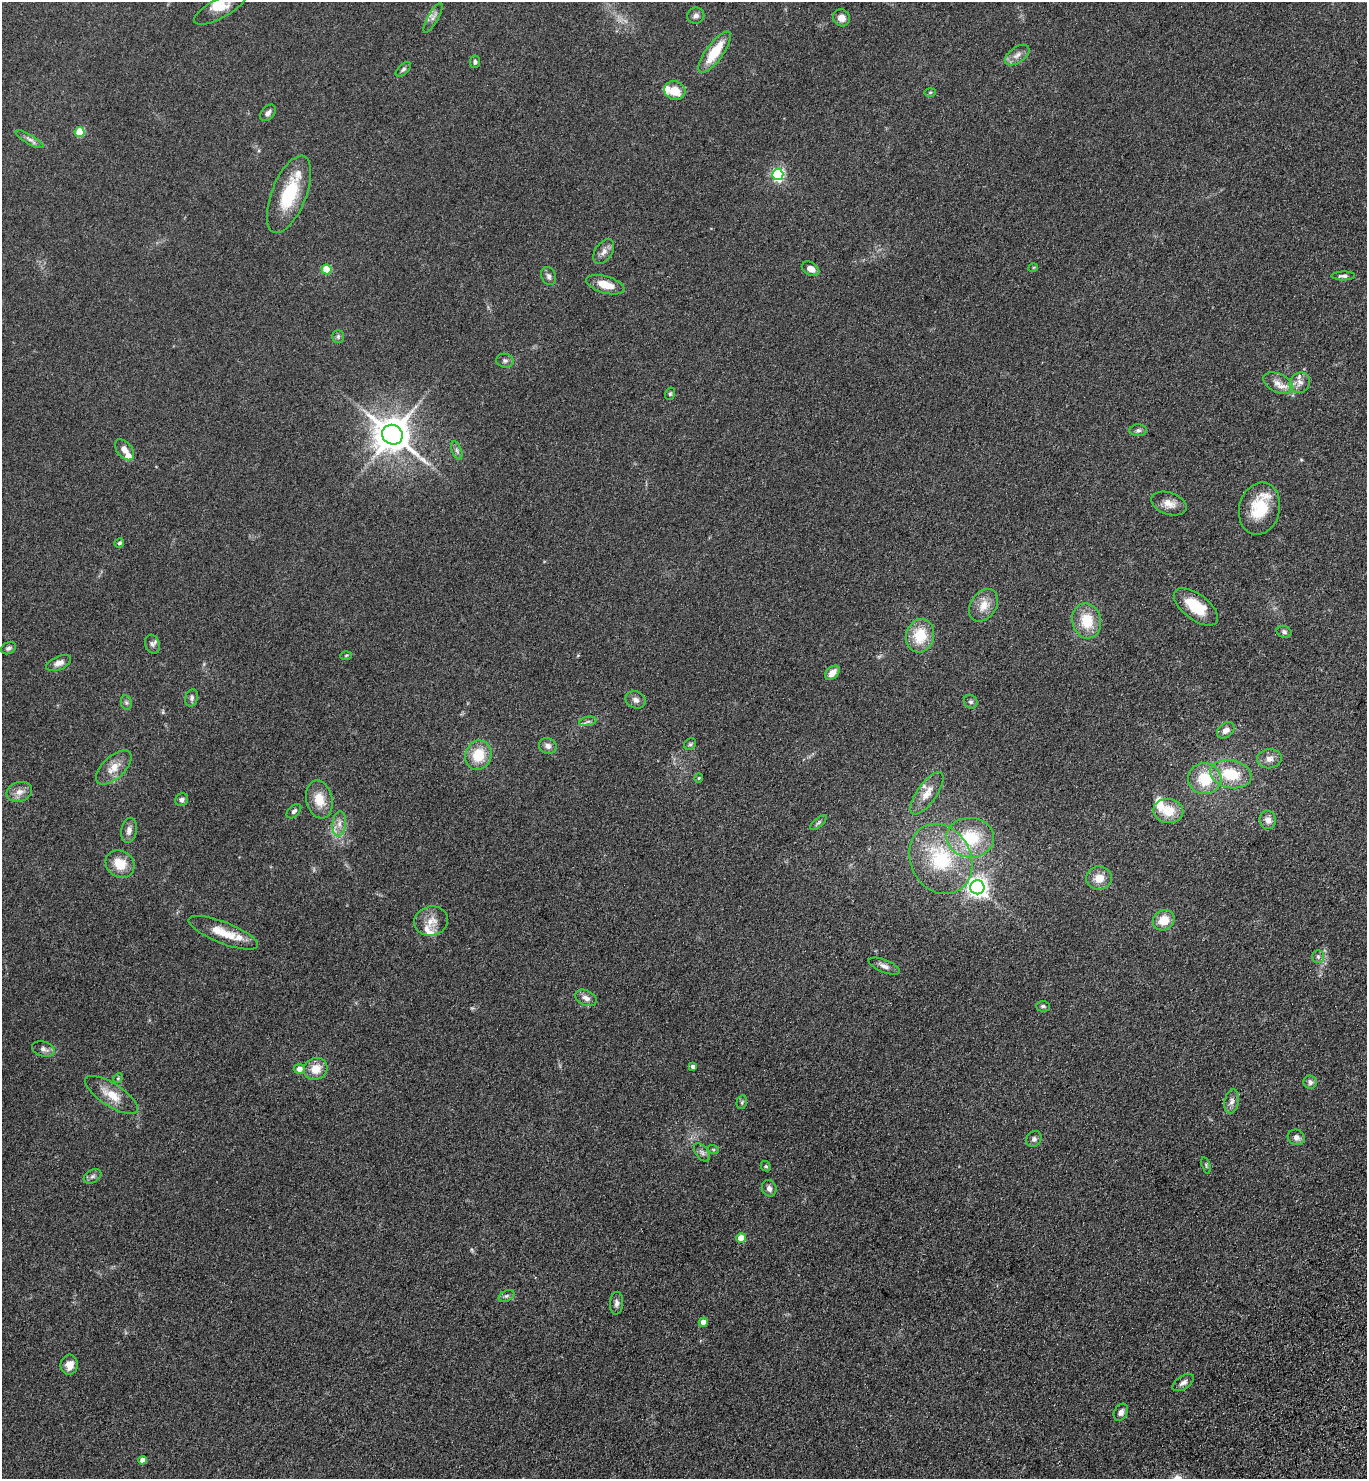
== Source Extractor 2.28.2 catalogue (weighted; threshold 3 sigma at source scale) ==
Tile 6 of 4 x 4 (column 2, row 2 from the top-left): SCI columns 1757-3121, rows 3040-4516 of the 6103 x 6077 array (HDU 1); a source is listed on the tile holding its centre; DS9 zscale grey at full resolution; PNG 1369 x 1481 px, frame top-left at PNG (2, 2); each listed source drawn as its Kron ellipse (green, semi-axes under 4 px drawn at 4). Shown black and unused: <1% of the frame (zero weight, under 3 of 4 exposures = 6% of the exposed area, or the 3 px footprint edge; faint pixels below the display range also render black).
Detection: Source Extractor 2.28.2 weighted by HDU 2 'WHT'; one run over the whole footprint, this tile lists its part. Background 0.0907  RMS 0.0088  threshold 0.0396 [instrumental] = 3 sigma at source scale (4.5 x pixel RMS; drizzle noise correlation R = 1.50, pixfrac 1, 0.05/0.05 arcsec/px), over >= 5 px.
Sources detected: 114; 9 inside a brighter listed object's ellipse — not listed separately; the other 105 listed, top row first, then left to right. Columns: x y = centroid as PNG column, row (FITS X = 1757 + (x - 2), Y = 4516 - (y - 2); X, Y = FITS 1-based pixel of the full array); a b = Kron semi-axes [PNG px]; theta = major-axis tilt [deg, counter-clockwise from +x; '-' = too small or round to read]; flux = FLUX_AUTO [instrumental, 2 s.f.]
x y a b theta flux
220 8 29 10 29 12
696 15 8 8 - 3.2
433 18 17 5 60 4
842 18 9 8 - 5.9
715 52 25 8 54 27
1017 55 14 7 35 5.3
475 62 6 5 - 1.8
403 69 9 5 42 2.1
675 90 11 9 -16 14
930 92 6 4 2 1
268 113 9 6 49 3.3
80 132 5 5 - 32
29 139 16 4 -30 3.7
778 174 6 5 - 130
289 194 41 17 68 42
604 251 13 8 55 5.1
1033 268 5 3 - 0.78
326 269 5 5 - 23
810 269 9 6 -30 5.7
549 276 9 7 -66 2.9
1343 276 12 4 1 2.8
605 285 20 8 -16 14
338 336 6 5 - 1.7
505 361 9 7 -9 2.7
1278 383 16 9 -25 7.7
1300 383 11 9 42 5.5
670 394 6 5 - 1.5
1138 430 8 6 2 2.3
392 435 10 9 - 2100
124 450 12 7 -50 6.2
457 450 10 4 -69 2.3
1169 504 18 11 -18 8.9
1259 509 26 20 76 34
119 543 5 4 - 1.9
984 605 18 12 55 11
1196 607 26 12 -37 29
1087 621 18 14 -77 24
1284 632 7 5 -21 2.1
920 636 17 14 75 25
152 644 10 7 -69 2.9
8 648 8 5 28 2.3
346 655 6 4 3 0.98
59 663 13 6 23 5.2
832 673 8 6 43 7.5
192 698 9 6 74 2.4
636 700 10 8 -23 3.8
126 702 7 5 -77 2
971 702 7 6 - 1.9
588 721 9 4 10 2.2
1226 730 10 7 39 4.9
690 744 6 5 - 1.6
548 746 9 7 -23 3.9
478 755 15 13 73 23
1269 759 12 9 8 5.5
114 768 22 11 43 12
1231 774 21 14 -12 29
699 778 4 4 - 0.95
1205 779 17 15 -5 29
19 792 13 9 17 6.3
927 793 25 9 55 11
319 799 19 13 -77 15
182 800 7 6 - 2.3
294 811 9 5 44 2.2
1168 811 15 12 -9 18
1268 820 9 8 - 5.4
819 822 10 4 40 1.8
339 824 12 6 84 5.9
129 830 12 7 79 4.7
970 838 24 20 -4 40
941 859 36 30 -62 70
120 864 15 13 -36 16
1099 878 12 12 - 11
977 887 7 7 - 490
1164 920 11 9 35 13
431 921 17 14 16 11
223 933 37 10 -21 19
1318 957 6 5 - 2
884 966 16 6 -22 4.3
586 998 11 7 -25 4.6
1043 1006 7 5 0 1.8
43 1049 11 7 -17 4.3
693 1066 4 3 - 2.8
299 1069 5 5 - 5.5
316 1069 12 11 - 12
118 1078 5 4 - 1.1
1310 1082 7 6 - 2.8
112 1095 30 11 -33 16
742 1102 7 5 77 1.5
1232 1102 12 7 78 4
1296 1137 9 7 -25 3.5
1034 1139 8 7 - 2.6
713 1149 6 4 -19 1
702 1152 10 6 -53 2.8
1206 1165 8 3 -73 1.2
766 1166 5 4 - 1.1
92 1176 9 6 30 2.4
769 1188 8 7 - 3.4
741 1238 5 4 - 14
506 1296 8 5 26 2
616 1303 11 6 86 3.3
703 1322 5 4 - 8.3
69 1365 10 8 84 8.7
1183 1383 12 6 33 3.6
1121 1412 9 6 61 4
142 1460 4 4 - 5.3
Isophote crosses this tile's border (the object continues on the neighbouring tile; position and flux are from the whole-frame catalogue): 1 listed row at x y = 220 8